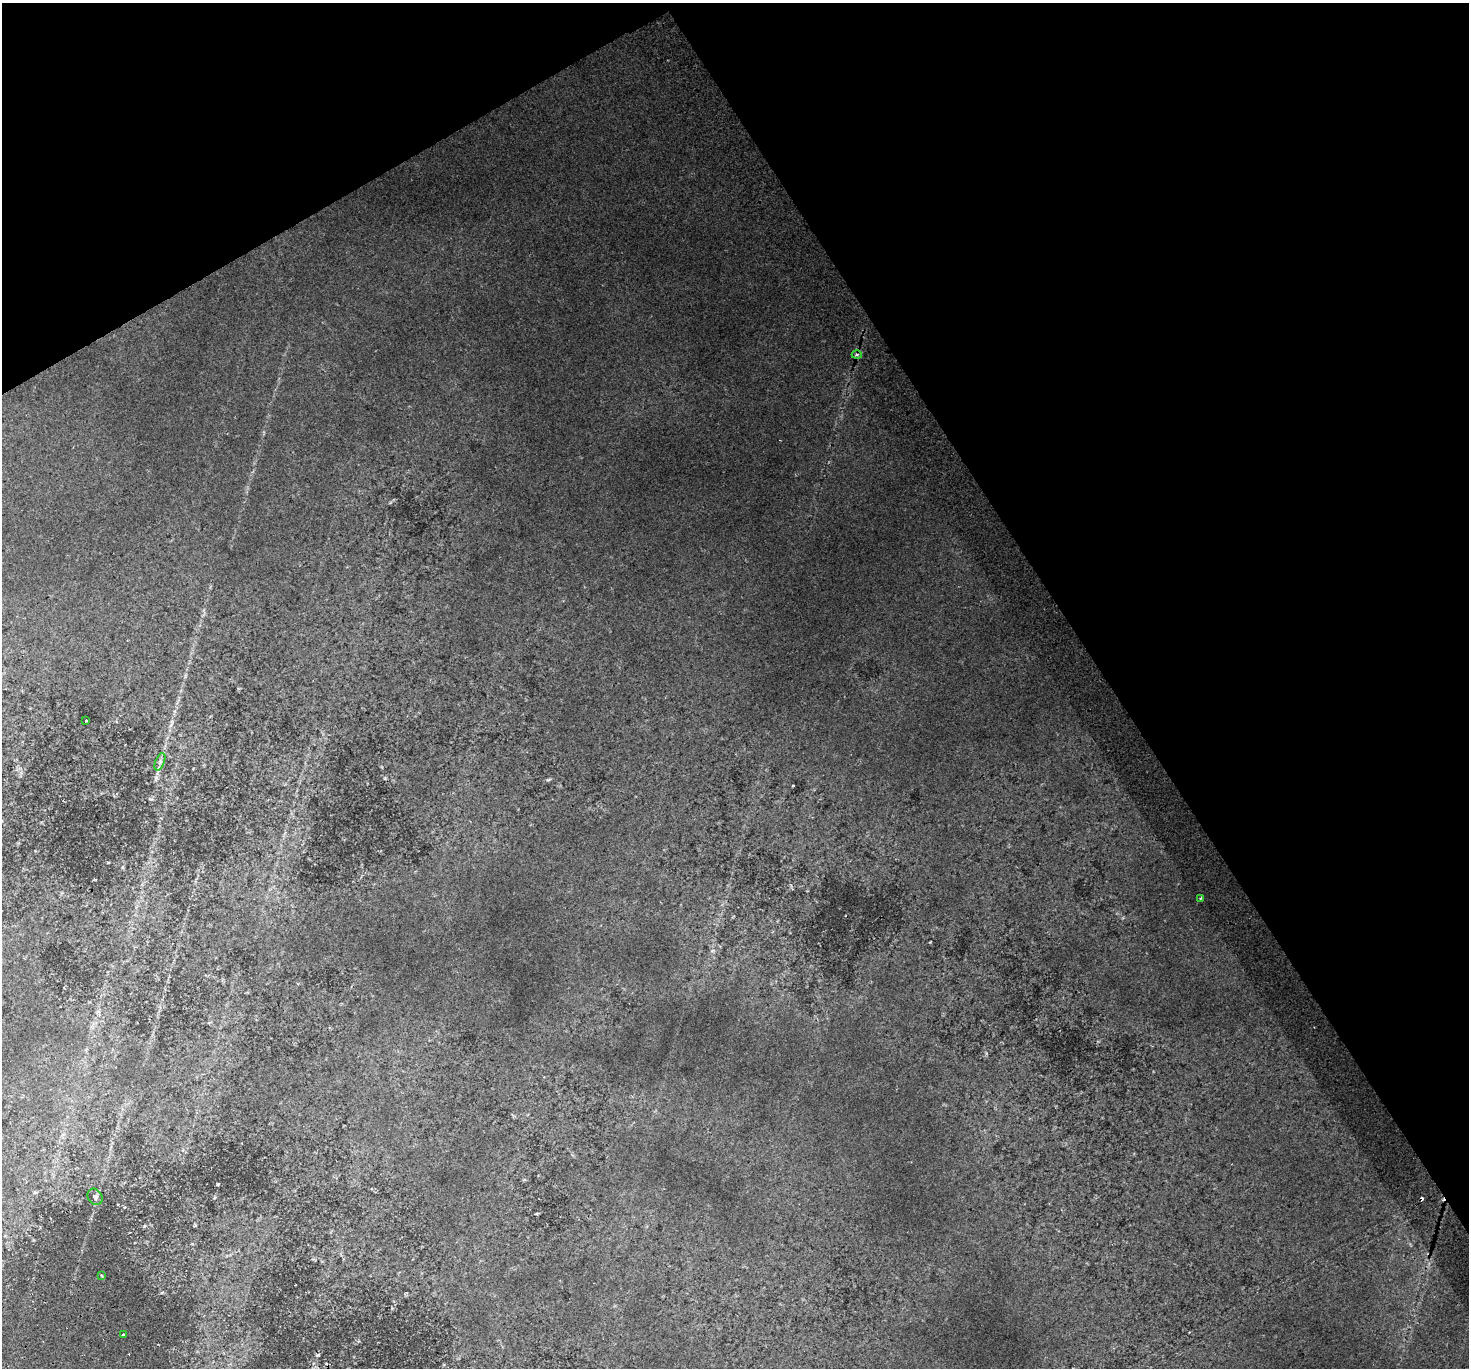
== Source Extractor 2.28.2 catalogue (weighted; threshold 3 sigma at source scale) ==
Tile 3 of 4 x 4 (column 3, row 1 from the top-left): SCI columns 2974-4440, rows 4314-5679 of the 5943 x 5816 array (HDU 1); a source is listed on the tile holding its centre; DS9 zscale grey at full resolution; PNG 1471 x 1370 px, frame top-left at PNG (2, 3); each listed source drawn as its Kron ellipse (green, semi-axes under 4 px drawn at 4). Shown black and unused: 31% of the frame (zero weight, under 2 of 3 exposures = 8% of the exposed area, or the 3 px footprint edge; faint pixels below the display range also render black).
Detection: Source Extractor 2.28.2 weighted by HDU 2 'WHT'; one run over the whole footprint, this tile lists its part. Background 0.0815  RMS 0.013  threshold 0.0589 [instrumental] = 3 sigma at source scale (4.5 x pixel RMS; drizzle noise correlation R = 1.50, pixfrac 1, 0.0396/0.0396 arcsec/px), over >= 5 px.
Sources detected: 9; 2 cosmic-ray / hot-pixel residue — neither listed nor drawn; the other 7 listed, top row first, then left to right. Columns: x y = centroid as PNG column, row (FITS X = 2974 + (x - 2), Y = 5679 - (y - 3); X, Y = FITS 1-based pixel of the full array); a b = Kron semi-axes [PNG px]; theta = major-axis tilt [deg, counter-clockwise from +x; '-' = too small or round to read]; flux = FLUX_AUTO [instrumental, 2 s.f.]
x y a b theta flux
857 355 5 3 - 1.7
86 721 3 2 - 0.83
160 762 9 4 69 3.6
1201 898 4 2 - 1.3
95 1197 9 7 -56 3.7
102 1276 3 2 - 1.3
123 1335 4 3 - 1.9